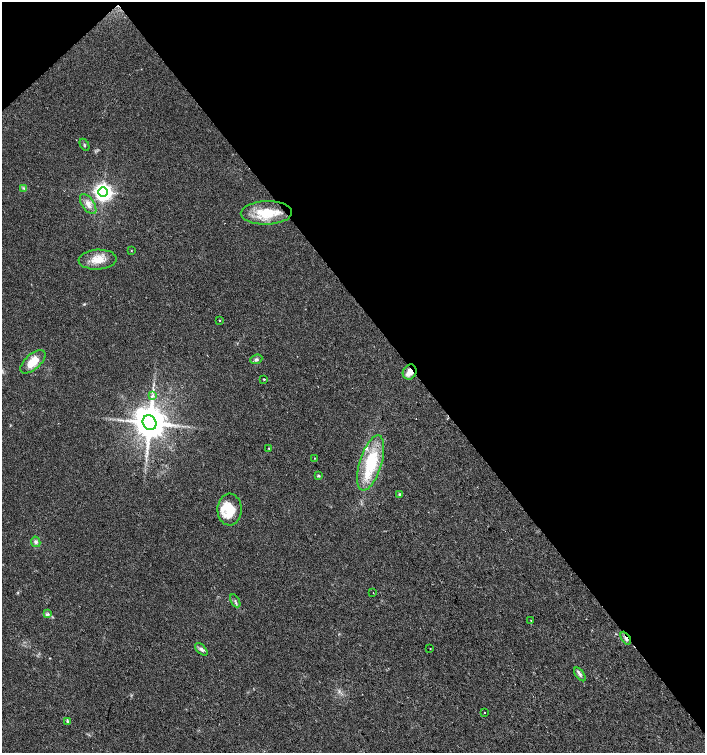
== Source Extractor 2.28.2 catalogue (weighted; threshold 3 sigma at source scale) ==
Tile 3 of 4 x 4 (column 3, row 1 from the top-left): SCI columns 2959-4363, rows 4514-6015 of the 5979 x 6015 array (HDU 1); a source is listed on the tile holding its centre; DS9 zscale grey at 2 x 2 block average (1 PNG px = mean of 2 x 2 image px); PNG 707 x 755 px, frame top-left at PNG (2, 2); each listed source drawn as its Kron ellipse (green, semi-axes under 4 px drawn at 4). Shown black and unused: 42% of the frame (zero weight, under 2 of 3 exposures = <1% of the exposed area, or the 3 px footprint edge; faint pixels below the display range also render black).
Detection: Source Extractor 2.28.2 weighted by HDU 2 'WHT'; one run over the whole footprint, this tile lists its part. Background 0.0447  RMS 0.0057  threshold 0.0256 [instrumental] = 3 sigma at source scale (4.5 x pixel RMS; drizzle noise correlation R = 1.50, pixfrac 1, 0.0396/0.0396 arcsec/px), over >= 5 px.
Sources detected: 33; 2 inside a brighter listed object's ellipse — not listed separately; the other 31 listed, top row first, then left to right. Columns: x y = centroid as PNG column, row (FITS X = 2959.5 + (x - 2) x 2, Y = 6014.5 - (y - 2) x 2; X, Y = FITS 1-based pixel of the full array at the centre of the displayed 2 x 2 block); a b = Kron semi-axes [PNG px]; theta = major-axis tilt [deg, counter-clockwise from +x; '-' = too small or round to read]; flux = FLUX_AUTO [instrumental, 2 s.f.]
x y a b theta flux
84 145 6 2 -62 1.2
24 188 4 2 - 1.3
103 192 5 5 - 610
88 204 11 6 -54 8.6
266 213 26 11 1 41
131 251 2 2 - 0.5
98 260 19 10 4 20
219 320 2 2 - 2.8
256 359 6 4 24 2.8
33 362 15 7 41 23
410 372 8 6 63 10
264 379 2 2 - 1.8
152 395 3 2 - 1.3
150 423 7 6 - 3300
269 448 3 2 - 0.69
314 458 2 2 - 0.59
371 463 29 11 73 71
318 476 3 2 - 1.2
400 494 4 3 - 1.4
230 510 16 12 88 35
36 542 5 4 - 3.1
373 592 2 2 - 0.72
235 601 7 2 -60 1.5
48 614 3 3 - 1.6
531 620 2 2 - 0.6
626 638 7 3 -58 3.7
430 648 2 2 - 0.9
201 649 7 4 -44 3.9
580 674 8 3 -54 3.5
485 712 2 2 - 20
67 721 4 3 - 1.6
Overlapping masked pixels (flux is a lower limit): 2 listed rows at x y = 410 372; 626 638
Diffuse or blended objects may show on this block-average render without a row.